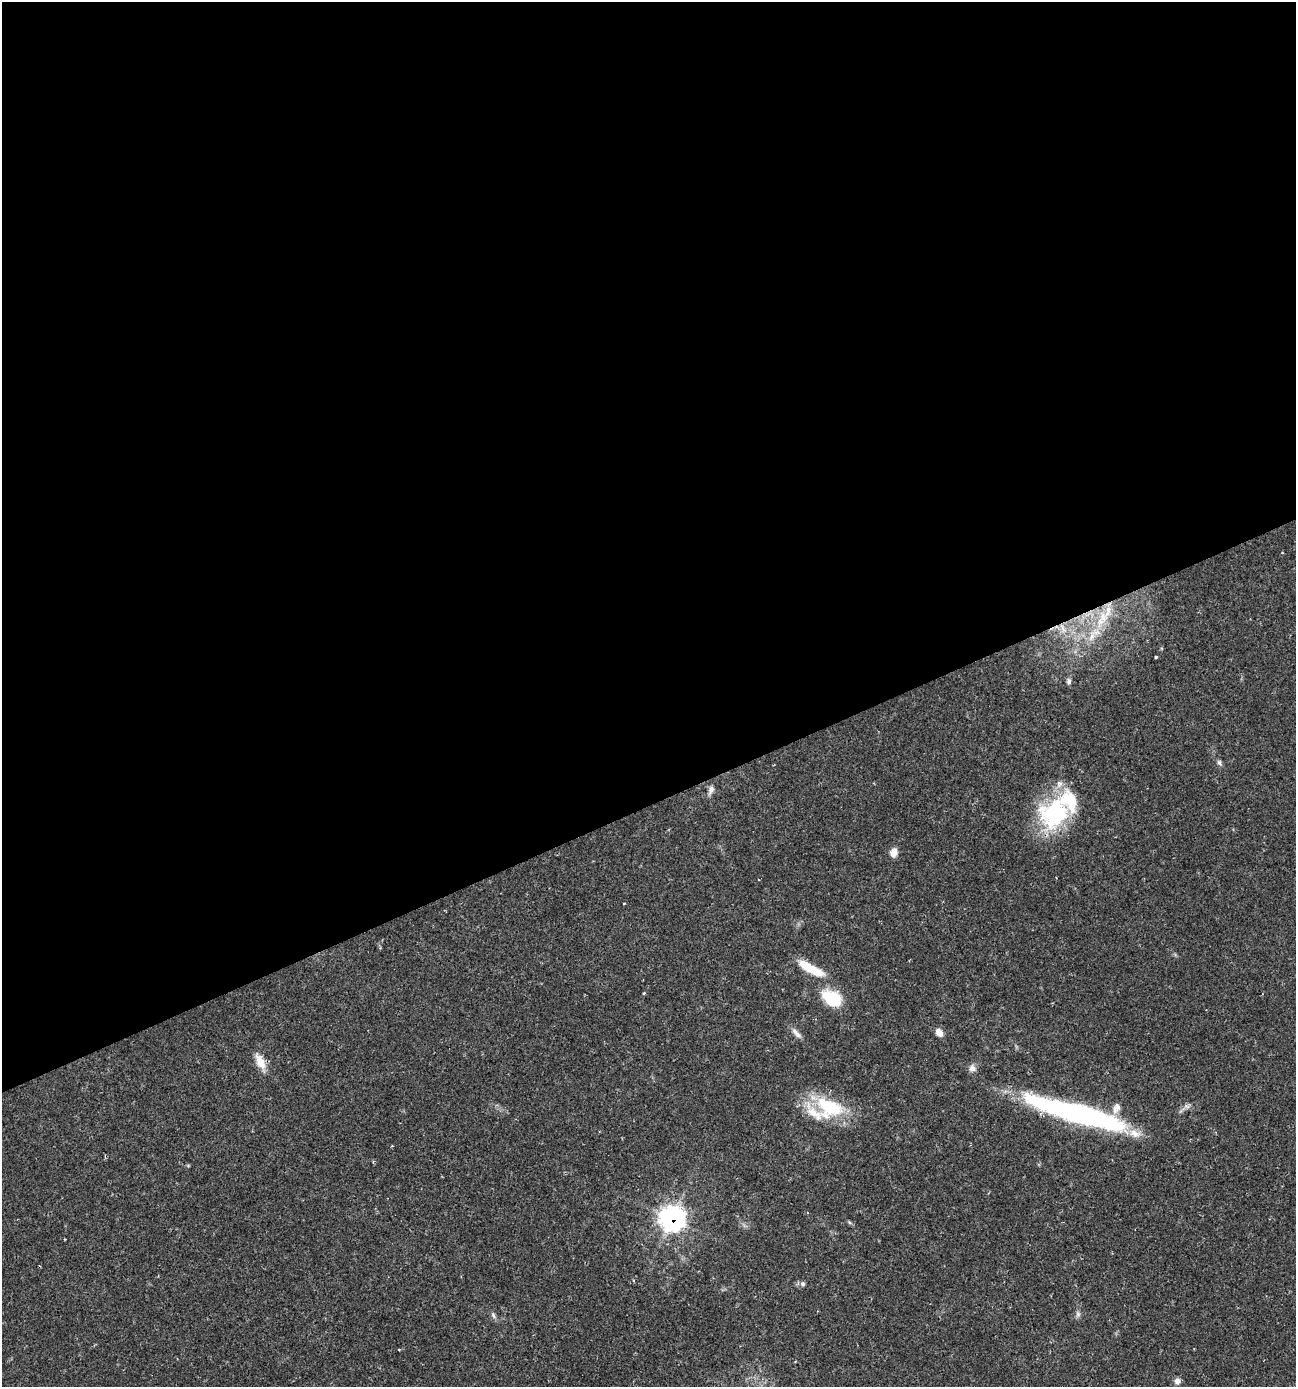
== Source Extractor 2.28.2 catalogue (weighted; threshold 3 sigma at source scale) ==
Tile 2 of 4 x 4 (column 2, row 1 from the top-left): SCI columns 1429-2722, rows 4155-5539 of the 5390 x 5540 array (HDU 1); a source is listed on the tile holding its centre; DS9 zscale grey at full resolution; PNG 1298 x 1389 px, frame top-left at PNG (2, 2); no overlay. Shown black and unused: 58% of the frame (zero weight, under 2 of 3 exposures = <1% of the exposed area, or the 3 px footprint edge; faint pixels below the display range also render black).
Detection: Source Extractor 2.28.2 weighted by HDU 2 'WHT'; one run over the whole footprint, this tile lists its part. Background 0.0336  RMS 0.0032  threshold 0.0146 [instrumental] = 3 sigma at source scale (4.5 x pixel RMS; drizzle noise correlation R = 1.50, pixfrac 1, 0.0396/0.0396 arcsec/px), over >= 5 px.
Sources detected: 32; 1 inside a brighter object's white glare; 1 cosmic-ray / hot-pixel residue — not listed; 4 inside a brighter listed object's ellipse — not listed separately; the other 26 listed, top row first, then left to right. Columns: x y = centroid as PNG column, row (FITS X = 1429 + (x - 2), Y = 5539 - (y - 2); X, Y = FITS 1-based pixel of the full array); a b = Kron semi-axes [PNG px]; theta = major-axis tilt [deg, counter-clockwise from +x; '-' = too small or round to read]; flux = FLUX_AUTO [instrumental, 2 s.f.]
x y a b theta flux
1103 618 20 13 -87 7.3
1063 629 16 5 -57 2.1
1092 636 20 7 69 4
1156 657 3 3 - 0.81
1069 681 8 6 -87 0.82
1219 762 8 6 -73 0.74
711 790 12 7 73 1.5
1055 813 42 35 51 31
894 853 9 7 69 2.9
624 904 3 2 - 0.26
811 968 35 10 -28 8.5
644 993 3 3 - 0.62
832 998 20 13 -33 14
939 1032 9 7 -57 2.4
796 1033 17 6 -46 1.8
260 1062 24 10 -64 4.2
972 1068 11 9 77 1.5
1117 1106 11 6 -65 1.2
1186 1106 9 6 -19 1.1
829 1107 39 25 -22 20
1082 1115 92 18 -16 77
672 1218 11 10 - 160
803 1284 7 6 - 0.82
1078 1314 8 6 73 0.88
493 1315 10 5 -67 0.87
1177 1381 8 8 - 1.3
Overlapping masked pixels (flux is a lower limit): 1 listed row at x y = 672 1218